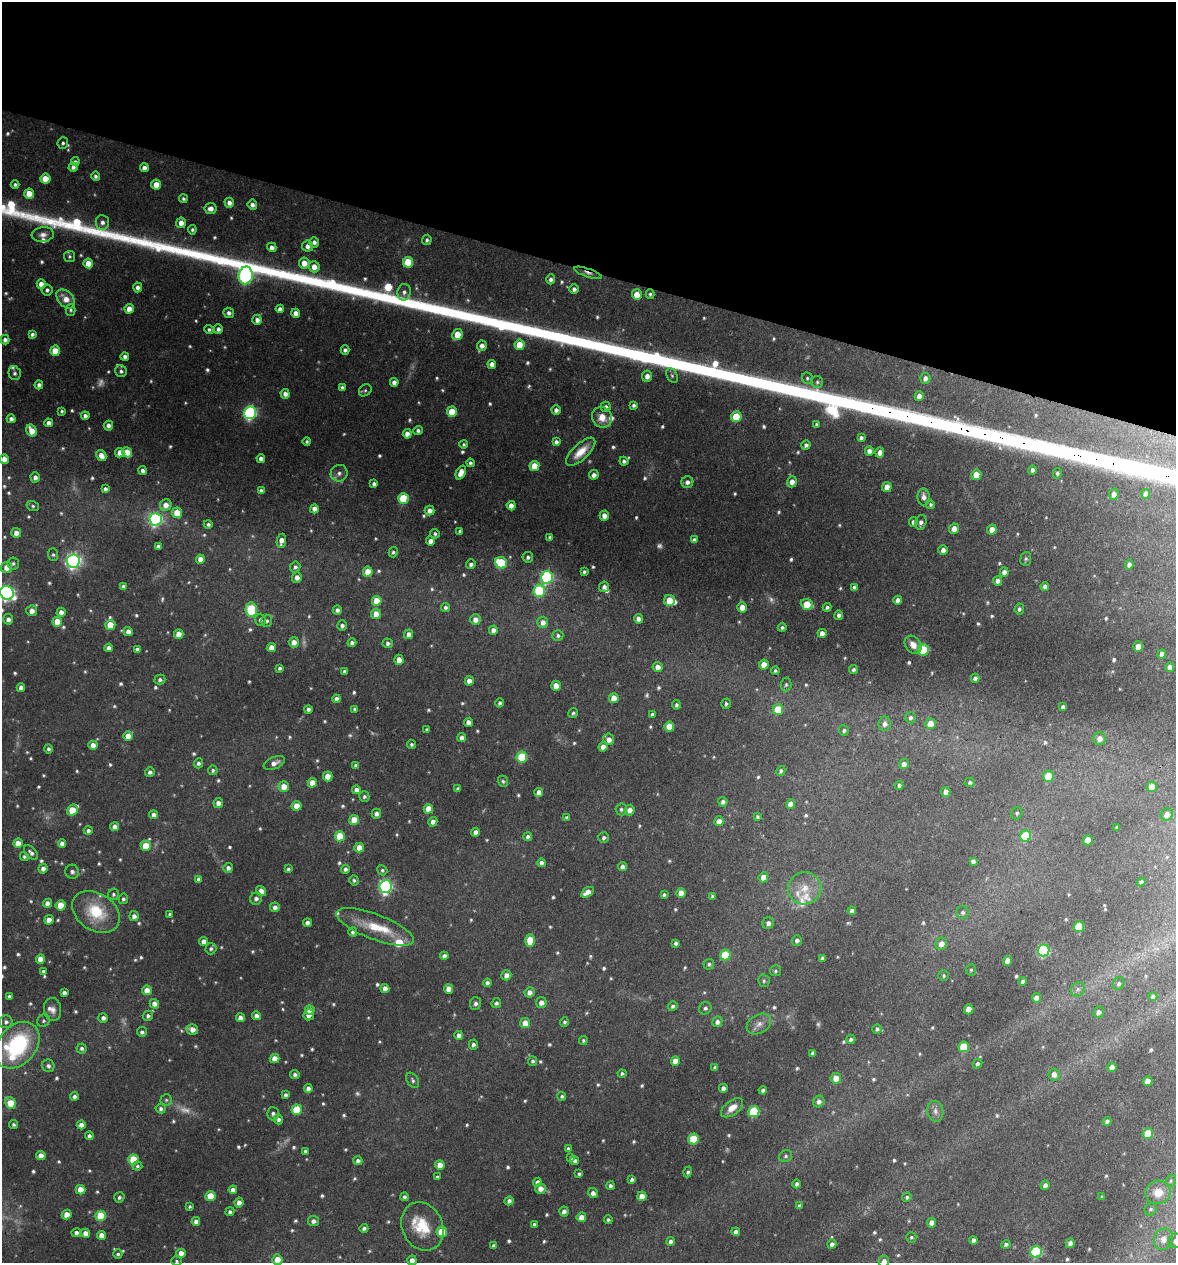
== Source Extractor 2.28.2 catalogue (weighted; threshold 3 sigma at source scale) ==
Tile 2 of 4 x 4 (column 2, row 1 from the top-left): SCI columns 1302-2475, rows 3790-5050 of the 5073 x 5061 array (HDU 1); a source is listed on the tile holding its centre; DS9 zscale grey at full resolution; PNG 1178 x 1265 px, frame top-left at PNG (2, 2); each listed source drawn as its Kron ellipse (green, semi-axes under 4 px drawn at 4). Shown black and unused: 21% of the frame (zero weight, under 3 of 4 exposures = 1% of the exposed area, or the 3 px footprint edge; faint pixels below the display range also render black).
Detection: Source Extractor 2.28.2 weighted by HDU 2 'WHT'; one run over the whole footprint, this tile lists its part. Background 0.122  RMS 0.0083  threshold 0.0373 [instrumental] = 3 sigma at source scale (4.5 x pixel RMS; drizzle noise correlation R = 1.50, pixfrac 1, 0.05/0.05 arcsec/px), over >= 5 px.
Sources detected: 762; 26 too faint to see at this stretch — neither listed nor drawn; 15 inside a brighter listed object's ellipse — not listed separately; of the other 721, all 500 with FLUX_AUTO >= 1.49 (the completeness limit of this list) listed and drawn (221 fainter detections not listed), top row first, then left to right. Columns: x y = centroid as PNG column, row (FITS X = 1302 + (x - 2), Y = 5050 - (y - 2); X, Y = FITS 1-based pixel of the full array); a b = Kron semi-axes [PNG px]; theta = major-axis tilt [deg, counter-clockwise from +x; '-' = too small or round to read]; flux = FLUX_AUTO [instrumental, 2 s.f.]
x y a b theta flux
63 143 6 5 - 2
75 162 4 4 - 2.3
73 167 4 4 - 2.9
144 168 4 4 - 4
95 176 5 4 - 2.2
45 179 5 5 - 14
15 184 4 4 - 1.9
156 185 5 5 - 11
29 194 5 5 - 14
183 199 4 4 - 1.7
229 203 5 4 - 4.5
252 205 5 4 - 3.4
211 208 6 5 - 4.8
102 222 7 6 - 4
181 223 5 5 - 6.5
192 230 5 4 - 1.7
43 235 11 7 5 4.7
427 240 5 4 - 1.9
314 242 5 5 - 3.2
308 246 5 5 - 4.2
272 247 5 4 - 4.3
69 256 5 5 - 1.6
408 262 5 5 - 29
88 263 5 5 - 12
304 263 5 5 - 9.8
314 267 5 5 - 8.2
588 273 14 4 -19 3.5
246 275 9 7 80 210
551 279 5 4 - 2.7
41 284 4 4 - 5.8
138 287 5 4 - 3.3
574 289 5 5 - 3
47 290 6 5 - 2.5
404 292 8 6 77 3.4
650 294 5 4 - 1.7
637 295 5 5 - 14
66 299 11 7 -46 9.9
129 309 5 4 - 7.9
280 309 4 4 - 3.1
71 310 5 5 - 1.6
229 313 5 5 - 3
296 313 4 4 - 5.1
257 320 5 5 - 4.5
218 329 5 4 - 2.6
209 330 5 4 - 1.9
32 334 4 4 - 2.2
457 334 5 5 - 14
5 340 5 4 - 3
519 345 5 5 - 15
482 346 5 5 - 4.7
345 350 4 4 - 2.2
55 351 5 5 - 13
125 357 4 4 - 3.2
492 364 4 4 - 4.9
121 371 6 5 - 2.3
15 373 7 6 - 2.4
647 376 5 5 - 5.2
672 376 8 5 -63 1.9
807 378 6 5 - 1.5
925 378 5 5 - 3.7
394 382 4 4 - 4.6
817 382 6 5 - 1.7
39 385 4 4 - 3.2
342 387 4 4 - 1.7
365 390 7 5 39 1.5
285 394 5 4 - 4.5
919 396 5 4 - 6.5
634 405 4 3 - 2.2
606 407 5 5 - 3.1
556 410 4 4 - 3.1
62 411 4 3 - 1.5
452 412 5 5 - 22
250 413 6 6 - 170
85 416 4 4 - 3.4
602 417 10 9 - 9.3
736 417 5 5 - 26
11 419 4 4 - 3.4
49 423 4 4 - 4.2
816 424 4 3 - 1.7
108 426 5 4 - 4
418 430 5 4 - 2.2
32 431 6 5 - 11
407 434 4 4 - 5.8
861 438 4 4 - 2.5
307 441 4 4 - 1.5
556 442 4 4 - 2.8
464 444 4 4 - 1.6
806 445 5 4 - 2.7
869 451 5 4 - 4.3
127 452 5 5 - 14
581 452 19 8 43 12
120 453 4 4 - 6.3
880 453 5 4 - 6.4
101 456 6 4 -59 8
4 459 5 4 - 7
261 459 4 4 - 4
624 461 4 4 - 2.3
470 463 4 3 - 1.9
534 466 5 5 - 15
1032 470 4 4 - 2.3
143 471 4 3 - 2.8
461 472 7 4 65 8.1
339 473 8 8 - 4.3
1057 473 5 4 - 1.9
594 475 5 4 - 3.9
976 475 5 5 - 14
35 477 5 4 - 3.4
687 482 6 6 - 3.5
792 482 5 5 - 5.6
374 484 4 4 - 3.2
887 487 5 4 - 8.3
105 489 4 4 - 2.9
261 491 4 4 - 2.3
1114 494 6 5 - 4.5
1146 494 5 4 - 5.4
924 497 8 6 -86 4.5
403 498 5 5 - 40
166 505 6 5 - 6.8
930 505 5 4 - 1.7
33 506 6 5 - 1.7
511 506 4 4 - 7
314 509 4 4 - 6.3
429 510 5 5 - 5.5
177 513 5 5 - 16
604 516 5 4 - 5.8
156 519 6 6 - 180
913 522 5 4 - 3
921 522 7 5 72 2.9
208 524 4 4 - 2
954 529 5 5 - 7.4
992 530 5 4 - 7.3
460 531 4 3 - 1.6
16 533 5 5 - 5.8
435 534 5 4 - 1.9
550 537 4 4 - 1.6
694 540 4 4 - 3
281 541 7 4 81 5.7
431 541 4 4 - 5.8
158 546 3 3 - 2.4
943 550 5 4 - 4.6
393 552 5 4 - 1.7
53 555 6 5 - 1.6
528 557 5 5 - 2.5
200 559 4 4 - 7.4
1026 559 7 5 83 1.8
73 561 6 6 - 300
13 563 6 5 - 2.1
501 563 6 5 - 43
471 564 5 4 - 2.9
1129 565 5 4 - 3.1
295 567 5 5 - 2.3
7 568 5 5 - 8.7
368 572 5 5 - 14
584 572 4 3 - 1.7
1004 572 5 4 - 4.4
297 577 5 5 - 5.1
547 577 6 6 - 130
998 581 5 4 - 4.1
1045 586 4 4 - 3.3
123 587 4 4 - 3.3
604 587 5 5 - 3.3
854 587 4 3 - 2.2
539 591 6 6 - 50
7 593 7 6 - 250
669 600 5 5 - 15
898 600 4 4 - 4.5
377 601 5 5 - 13
807 604 6 5 - 19
445 607 4 4 - 2
742 607 5 4 - 8.8
827 607 4 4 - 2
1019 609 5 4 - 2.2
251 610 7 5 -85 62
337 610 4 4 - 2.9
32 611 5 5 - 5.7
61 612 4 4 - 5
376 614 5 5 - 8.6
839 615 4 4 - 2.9
8 619 5 5 - 3.6
638 619 5 4 - 4
260 620 6 5 - 2.5
475 620 5 5 - 5.6
267 621 6 5 - 2
57 622 5 5 - 14
543 622 6 5 - 5.4
110 625 5 5 - 17
342 626 5 5 - 2.9
782 627 4 4 - 1.8
493 630 4 4 - 4.5
128 632 4 4 - 5.4
822 633 4 4 - 6.3
179 634 5 4 - 8.6
409 634 5 4 - 4.7
558 636 5 5 - 1.9
294 642 5 5 - 6.4
352 643 4 4 - 2.9
388 643 5 5 - 2.4
913 645 10 7 -52 6.9
1138 646 5 4 - 11
109 648 4 4 - 3.8
271 648 5 4 - 7.3
137 649 4 4 - 2.5
923 650 6 5 - 28
1162 654 4 4 - 4
399 660 5 4 - 7.5
764 665 5 4 - 12
658 667 5 5 - 5.6
1170 667 5 4 - 5.6
280 668 4 3 - 1.9
853 670 4 4 - 1.9
775 671 4 4 - 1.6
344 672 4 3 - 2.5
975 678 4 4 - 2.9
160 680 5 5 - 2.4
469 681 4 4 - 5.7
786 685 7 5 85 1.7
556 686 5 4 - 8.9
21 688 4 4 - 4.3
614 698 5 5 - 8.8
336 699 4 4 - 3.7
500 703 4 4 - 2.2
726 704 5 4 - 1.8
676 705 4 4 - 2.1
1063 707 4 4 - 3.6
308 709 4 4 - 2.9
354 709 3 3 - 1.7
778 709 5 5 - 22
573 713 5 4 - 1.7
652 714 4 3 - 2
910 718 6 5 - 2.2
468 722 4 4 - 4.7
885 724 7 6 - 3.8
930 724 5 5 - 9.5
669 727 5 5 - 17
427 730 4 3 - 1.5
844 730 5 5 - 1.8
128 736 5 5 - 8.2
462 738 4 4 - 4.3
609 739 6 5 - 5.5
1099 739 6 6 - 6.2
411 744 4 3 - 1.7
93 745 4 4 - 6.4
603 747 5 4 - 6.7
48 749 5 4 - 2.2
522 757 5 5 - 44
198 763 5 4 - 2.4
274 763 11 6 24 5.4
904 764 5 4 - 4.1
356 765 4 3 - 2.3
213 770 5 4 - 1.8
781 771 5 4 - 2.2
150 772 5 4 - 2.8
328 776 5 4 - 11
1048 776 5 5 - 20
503 781 6 5 - 1.6
970 782 5 4 - 2.2
312 783 5 4 - 10
284 786 5 5 - 9.9
899 786 4 4 - 2.9
1152 787 5 5 - 11
458 789 4 3 - 1.6
356 790 4 4 - 4.5
539 792 4 4 - 6.2
946 792 5 4 - 6.3
364 797 5 5 - 2
723 802 5 4 - 3
218 803 5 4 - 5.2
790 804 5 4 - 6.1
297 806 5 5 - 10
428 809 5 4 - 10
621 809 6 5 - 1.9
72 810 6 5 - 21
629 810 5 5 - 5.6
1017 813 6 5 - 1.7
376 814 5 4 - 3.8
1167 814 6 6 - 5.9
154 815 4 4 - 4.3
567 817 4 4 - 1.5
757 817 4 4 - 1.6
354 820 5 5 - 16
719 821 5 5 - 6.6
433 822 5 4 - 4.7
115 827 4 4 - 4.9
1117 827 4 3 - 1.8
88 831 4 4 - 2.5
476 832 4 4 - 4.3
340 836 5 5 - 24
1026 836 6 5 - 40
528 837 4 4 - 2.7
604 838 5 5 - 2.3
1088 840 5 5 - 13
18 843 5 4 - 9.3
62 843 4 4 - 4.6
146 846 5 5 - 18
359 848 5 5 - 9.6
31 853 9 5 -47 2.8
24 857 4 4 - 1.8
973 861 4 4 - 2.9
541 863 4 4 - 3.3
622 867 4 4 - 3.9
228 868 5 5 - 3.4
43 869 5 4 - 4
288 869 4 3 - 1.6
345 869 4 4 - 2.5
382 870 5 4 - 1.6
72 872 7 6 - 3
763 877 5 5 - 8.1
198 879 4 4 - 3.5
354 880 5 4 - 1.7
1141 882 4 4 - 2.6
386 887 6 6 - 200
805 888 17 16 - 16
261 891 5 4 - 5.9
587 892 7 4 33 7.3
681 893 5 4 - 8.9
113 894 6 5 - 1.8
664 895 4 3 - 1.8
712 896 4 4 - 1.5
123 899 5 4 - 2.1
256 899 6 6 - 3.1
47 903 4 4 - 4.9
61 905 5 5 - 16
275 907 5 5 - 3.5
852 911 4 4 - 3.5
96 912 26 18 -33 35
962 912 6 6 - 2.4
170 914 4 3 - 1.9
134 916 5 4 - 4.3
49 920 5 4 - 7.4
307 923 4 4 - 3.9
768 923 6 5 - 3.9
375 927 41 12 -21 28
1079 927 5 5 - 30
353 932 4 4 - 2.7
530 940 6 5 - 21
797 940 5 5 - 3.2
204 941 4 4 - 5.3
676 943 4 3 - 2.4
941 944 6 5 - 6.7
211 949 6 5 - 2.1
1044 950 6 5 - 120
725 955 5 5 - 31
444 956 4 4 - 3.7
822 958 4 3 - 2.5
40 959 4 4 - 8.3
1008 961 5 4 - 8.2
709 964 5 5 - 1.8
971 970 5 5 - 1.5
43 971 4 3 - 1.5
775 971 5 5 - 1.8
506 975 5 5 - 5.5
944 975 5 5 - 1.6
764 981 6 5 - 1.8
1023 981 4 4 - 2.7
487 983 4 4 - 2.7
1119 984 6 5 - 2.2
385 988 4 4 - 5.5
449 989 5 4 - 8.2
1078 989 7 6 - 2.8
147 990 5 5 - 9.3
529 992 5 5 - 4.8
64 993 4 4 - 3
9 996 4 4 - 1.8
1153 996 4 4 - 2.3
1036 998 5 4 - 7.1
475 1003 6 5 - 2.5
496 1003 5 5 - 2.3
541 1003 5 5 - 5.1
154 1004 5 4 - 5.5
673 1006 5 4 - 2.3
705 1008 6 6 - 2.5
969 1009 5 4 - 12
53 1010 11 8 -84 5.1
310 1010 5 4 - 8
1098 1012 6 5 - 4.2
309 1015 6 5 - 6.9
148 1016 5 5 - 2.5
256 1016 4 4 - 4.3
103 1018 5 5 - 2.8
240 1018 4 4 - 6.8
43 1021 7 6 - 1.9
6 1022 6 6 - 2.9
564 1022 5 4 - 1.9
717 1022 5 5 - 3.9
525 1023 5 5 - 9.9
759 1024 13 9 30 5.8
192 1029 6 5 - 5.9
877 1029 5 4 - 1.9
142 1032 5 5 - 2.7
459 1035 4 4 - 4.2
851 1039 4 4 - 2.4
583 1040 4 4 - 1.6
17 1045 26 19 51 89
473 1045 5 4 - 2.3
964 1047 5 5 - 31
82 1048 5 5 - 2.2
813 1053 4 4 - 3.1
275 1059 5 4 - 8.3
533 1061 5 4 - 1.9
675 1061 5 4 - 9
977 1064 5 4 - 1.7
48 1066 6 6 - 2.9
715 1067 4 3 - 1.7
1112 1067 5 4 - 5.8
622 1073 4 4 - 1.6
295 1074 4 4 - 2.5
1054 1074 6 6 - 5.5
836 1078 5 5 - 9.6
413 1080 8 5 -60 2.3
1148 1081 5 4 - 8.6
308 1088 4 4 - 3.7
723 1088 4 4 - 4
763 1090 4 4 - 2.8
286 1095 4 4 - 2.4
74 1096 4 4 - 2.7
562 1096 4 4 - 1.7
166 1100 5 5 - 1.6
819 1101 6 5 - 4.1
11 1103 6 5 - 19
732 1108 13 7 37 8.2
161 1109 5 5 - 2.4
297 1110 5 5 - 30
935 1111 10 8 -81 4.2
754 1112 5 5 - 55
273 1114 6 6 - 2.5
279 1119 5 4 - 2.6
1107 1121 4 3 - 2.7
13 1125 4 4 - 1.9
81 1125 4 4 - 5.5
1148 1133 5 5 - 22
89 1136 4 4 - 2.6
694 1139 5 5 - 32
568 1149 4 4 - 2.4
305 1151 4 3 - 1.7
41 1156 5 4 - 8
786 1156 7 5 31 1.9
571 1157 4 4 - 1.8
133 1160 5 5 - 36
358 1161 4 4 - 2.8
575 1161 4 4 - 2.9
440 1165 5 5 - 7.6
137 1166 5 4 - 1.6
688 1172 5 4 - 1.9
579 1174 4 3 - 1.6
437 1177 4 3 - 1.8
632 1180 4 3 - 2.4
1171 1181 6 5 - 1.5
538 1182 4 4 - 3.7
796 1184 4 4 - 2.4
1045 1185 5 4 - 3.5
610 1186 4 4 - 2.5
540 1189 5 5 - 6.5
81 1190 5 5 - 14
233 1190 4 4 - 4.4
1158 1192 13 11 21 14
593 1193 5 5 - 4
210 1196 5 5 - 19
642 1196 5 4 - 9.7
119 1197 5 5 - 2.1
404 1197 4 4 - 2.2
907 1197 5 4 - 1.7
1102 1197 4 3 - 1.8
509 1201 5 4 - 3.1
239 1202 5 4 - 4.6
799 1206 4 4 - 1.9
189 1207 3 3 - 1.5
1151 1209 6 5 - 2.2
564 1211 5 4 - 3.4
230 1212 4 4 - 2.2
67 1215 5 4 - 8.7
101 1216 5 5 - 31
581 1217 5 4 - 8.2
608 1220 4 4 - 1.5
196 1221 4 4 - 4
313 1221 5 5 - 3.5
932 1223 5 4 - 5.4
534 1224 3 3 - 1.5
422 1226 25 20 -65 30
364 1228 4 4 - 2.3
442 1232 5 5 - 30
736 1232 4 4 - 3.1
76 1233 5 4 - 3.1
85 1233 4 4 - 7.4
101 1235 4 4 - 7.5
911 1237 5 5 - 1.7
1163 1239 11 9 68 9.4
973 1240 4 4 - 3.1
671 1241 4 4 - 3.2
1175 1241 7 6 - 3.5
1070 1243 5 4 - 3.5
832 1244 5 4 - 3.5
1006 1244 4 4 - 2.2
494 1246 4 4 - 2.7
1036 1252 6 5 - 84
181 1253 4 4 - 6.9
118 1254 5 4 - 1.8
277 1259 5 5 - 11
412 1260 5 4 - 5.1
176 1261 5 4 - 1.5
884 1261 6 5 - 4.4
Overlapping masked pixels (flux is a lower limit): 1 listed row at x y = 588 273
Isophote crosses this tile's border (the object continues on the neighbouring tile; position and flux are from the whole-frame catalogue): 6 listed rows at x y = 7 593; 17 1045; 1175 1241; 277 1259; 412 1260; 884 1261
Unlisted compact peaks at least as high as the median listed source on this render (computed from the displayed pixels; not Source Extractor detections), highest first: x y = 11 206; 127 239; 142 242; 102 234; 119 237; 77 225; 714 364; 388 289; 50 222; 88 230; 155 244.